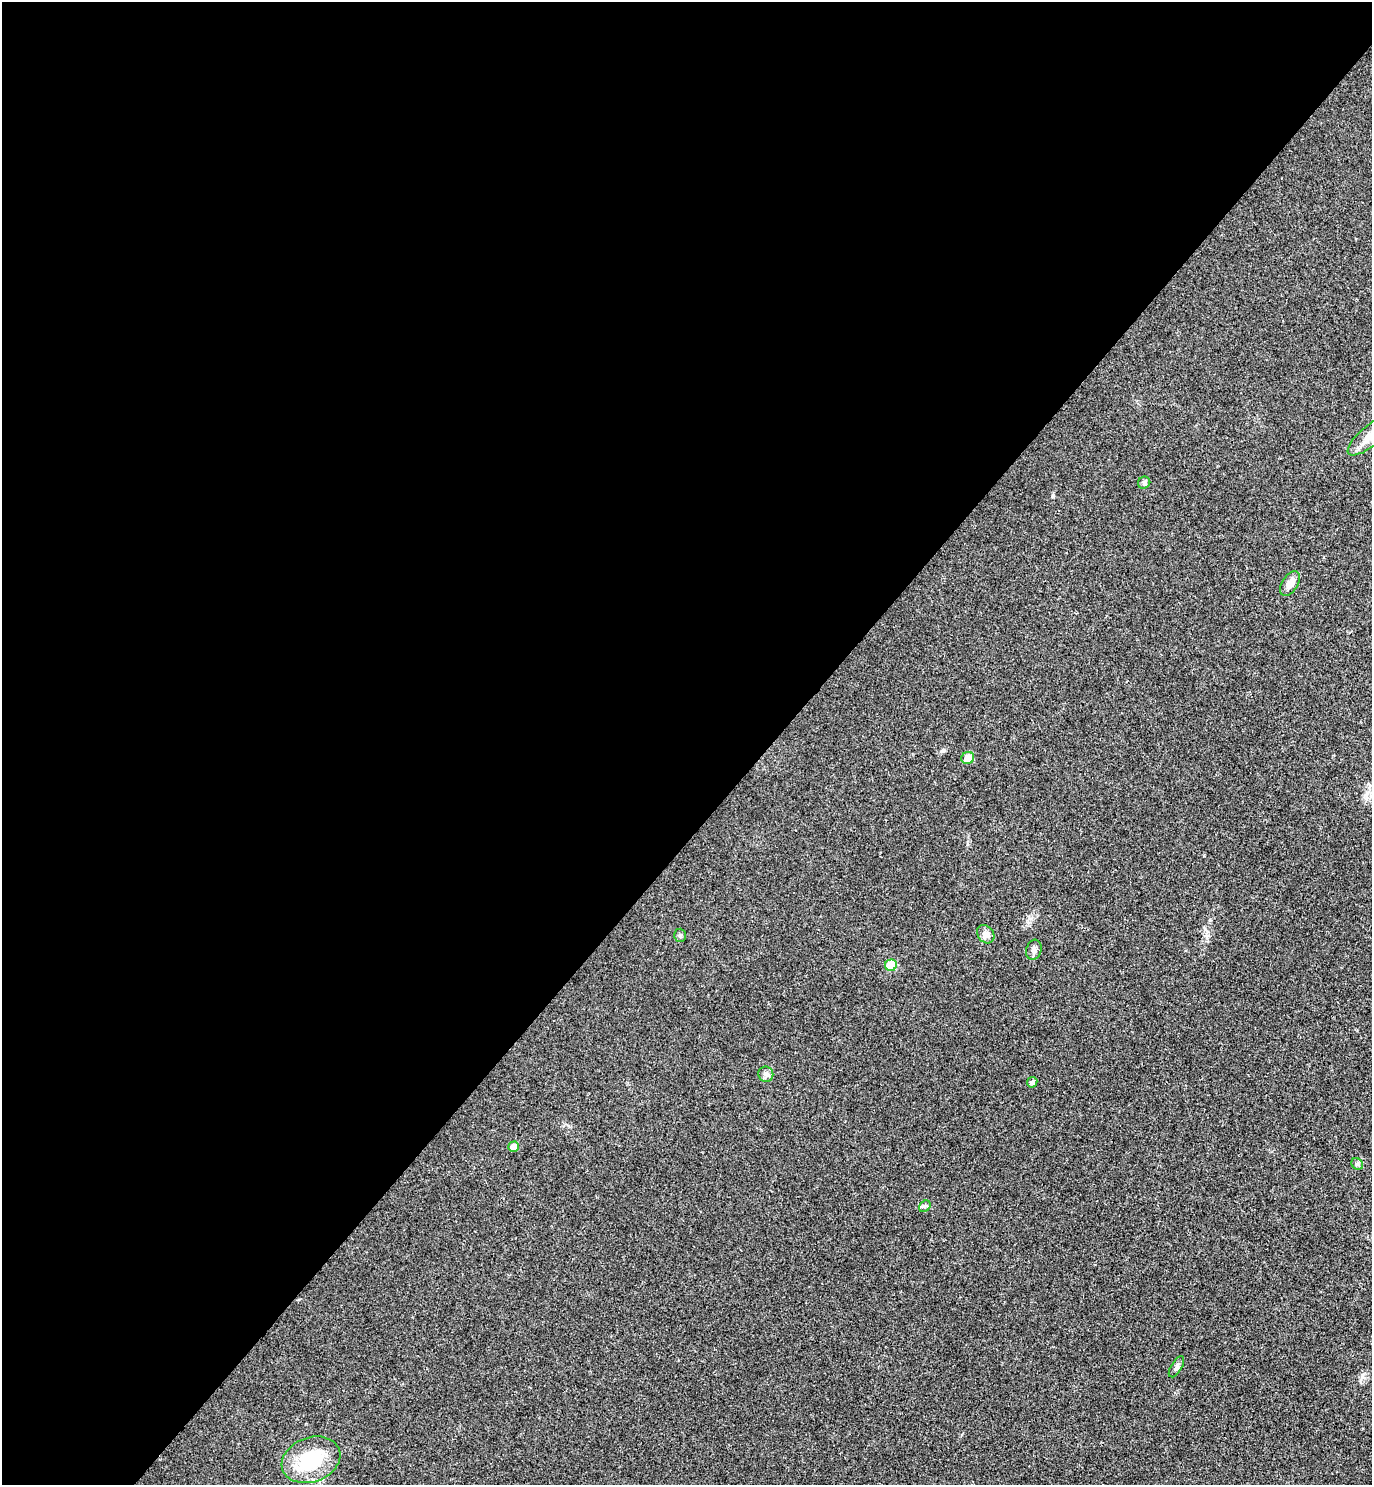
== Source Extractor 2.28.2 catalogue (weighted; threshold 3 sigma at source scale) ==
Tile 5 of 4 x 4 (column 1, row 2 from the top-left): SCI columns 201-1570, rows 3009-4491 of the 6021 x 6015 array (HDU 1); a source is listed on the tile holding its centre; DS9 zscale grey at full resolution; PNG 1374 x 1487 px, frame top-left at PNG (2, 2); each listed source drawn as its Kron ellipse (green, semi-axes under 4 px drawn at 4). Shown black and unused: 56% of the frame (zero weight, under 3 of 4 exposures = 6% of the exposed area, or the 3 px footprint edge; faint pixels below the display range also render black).
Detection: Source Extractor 2.28.2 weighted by HDU 2 'WHT'; one run over the whole footprint, this tile lists its part. Background 0.0407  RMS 0.0068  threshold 0.0307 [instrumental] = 3 sigma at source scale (4.5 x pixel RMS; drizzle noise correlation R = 1.50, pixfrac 1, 0.05/0.05 arcsec/px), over >= 5 px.
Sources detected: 15; all 15 listed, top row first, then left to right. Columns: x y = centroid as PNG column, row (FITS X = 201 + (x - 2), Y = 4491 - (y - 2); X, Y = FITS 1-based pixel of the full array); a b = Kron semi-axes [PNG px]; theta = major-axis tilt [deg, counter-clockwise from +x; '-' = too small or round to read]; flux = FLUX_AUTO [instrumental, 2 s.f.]
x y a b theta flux
1371 435 30 10 40 12
1144 483 6 6 - 1.8
1290 584 14 7 56 5.1
968 758 6 6 - 8.8
986 934 10 8 -51 2.9
680 935 6 5 - 1.3
1034 950 10 7 73 2.6
891 965 6 5 - 19
766 1074 7 7 - 2.2
1032 1082 5 5 - 1.9
513 1147 5 5 - 6.6
1357 1164 6 5 - 1.4
925 1206 6 5 - 1.4
1176 1367 12 5 59 2.1
311 1460 30 22 20 34
Isophote crosses this tile's border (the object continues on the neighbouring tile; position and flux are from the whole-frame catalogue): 1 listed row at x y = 1371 435
Unlisted compact peaks at least as high as the median listed source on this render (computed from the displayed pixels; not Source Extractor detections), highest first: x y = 1053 495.